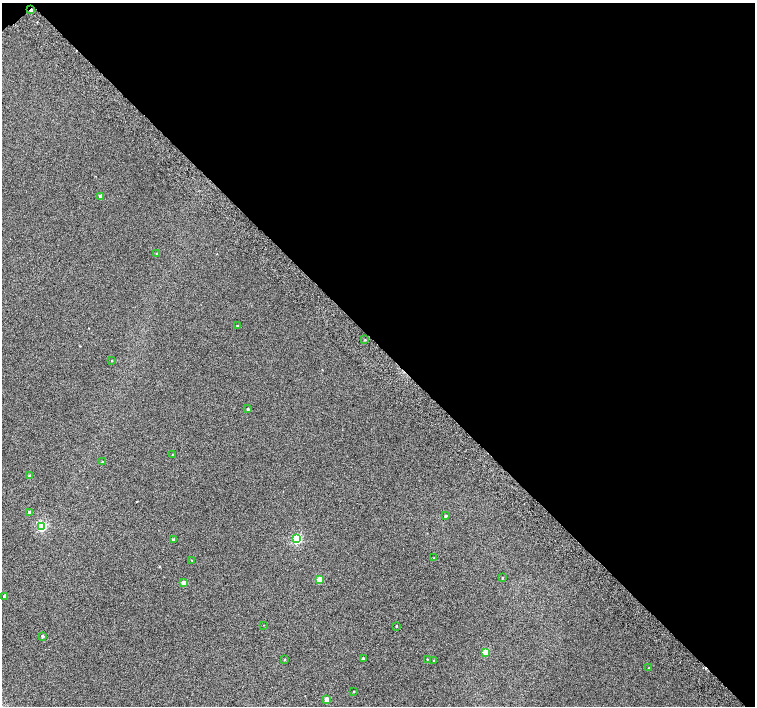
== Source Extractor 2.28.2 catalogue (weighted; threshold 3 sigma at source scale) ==
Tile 3 of 4 x 4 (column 3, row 1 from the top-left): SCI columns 3063-4567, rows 4487-5894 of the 6118 x 6093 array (HDU 1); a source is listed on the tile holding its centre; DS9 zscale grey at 2 x 2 block average (1 PNG px = mean of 2 x 2 image px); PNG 757 x 708 px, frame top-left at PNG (2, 3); each listed source drawn as its Kron ellipse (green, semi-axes under 4 px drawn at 4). Shown black and unused: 49% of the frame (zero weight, under 2 of 3 exposures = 3% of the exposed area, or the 3 px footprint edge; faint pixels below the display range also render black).
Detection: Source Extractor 2.28.2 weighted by HDU 2 'WHT'; one run over the whole footprint, this tile lists its part. Background 0.0524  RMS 0.052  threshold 0.234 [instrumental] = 3 sigma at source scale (4.5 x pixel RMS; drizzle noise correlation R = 1.50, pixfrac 1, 0.0396/0.0396 arcsec/px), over >= 5 px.
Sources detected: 32; all 32 listed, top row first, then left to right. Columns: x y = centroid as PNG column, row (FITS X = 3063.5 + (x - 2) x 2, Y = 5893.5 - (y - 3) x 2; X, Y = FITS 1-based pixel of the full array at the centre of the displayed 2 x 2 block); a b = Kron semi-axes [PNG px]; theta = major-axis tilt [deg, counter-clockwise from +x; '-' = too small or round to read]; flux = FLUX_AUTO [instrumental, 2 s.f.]
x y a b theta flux
31 10 3 2 - 28
101 196 3 2 - 72
157 253 2 2 - 8.6
237 326 3 2 - 7.9
365 340 2 2 - 7.5
112 360 2 2 - 5.9
248 409 2 2 - 18
172 454 2 2 - 5.6
102 461 3 2 - 9
30 476 3 3 - 47
29 512 2 2 - 28
446 516 3 2 - 16
42 526 4 3 - 1100
297 539 3 3 - 940
173 540 3 3 - 19
434 558 2 2 - 5.5
192 560 2 2 - 8.4
502 578 2 2 - 8.9
319 580 3 3 - 210
183 583 3 3 - 140
5 596 3 2 - 40
264 625 2 2 - 3.2
396 626 2 2 - 7.9
42 636 2 2 - 19
485 652 3 3 - 220
285 659 3 2 - 7.8
363 659 2 2 - 23
427 659 2 2 - 7.4
434 661 2 2 - 18
649 668 2 2 - 7.5
354 692 3 2 - 6.6
327 699 3 3 - 130
Overlapping masked pixels (flux is a lower limit): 1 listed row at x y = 31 10